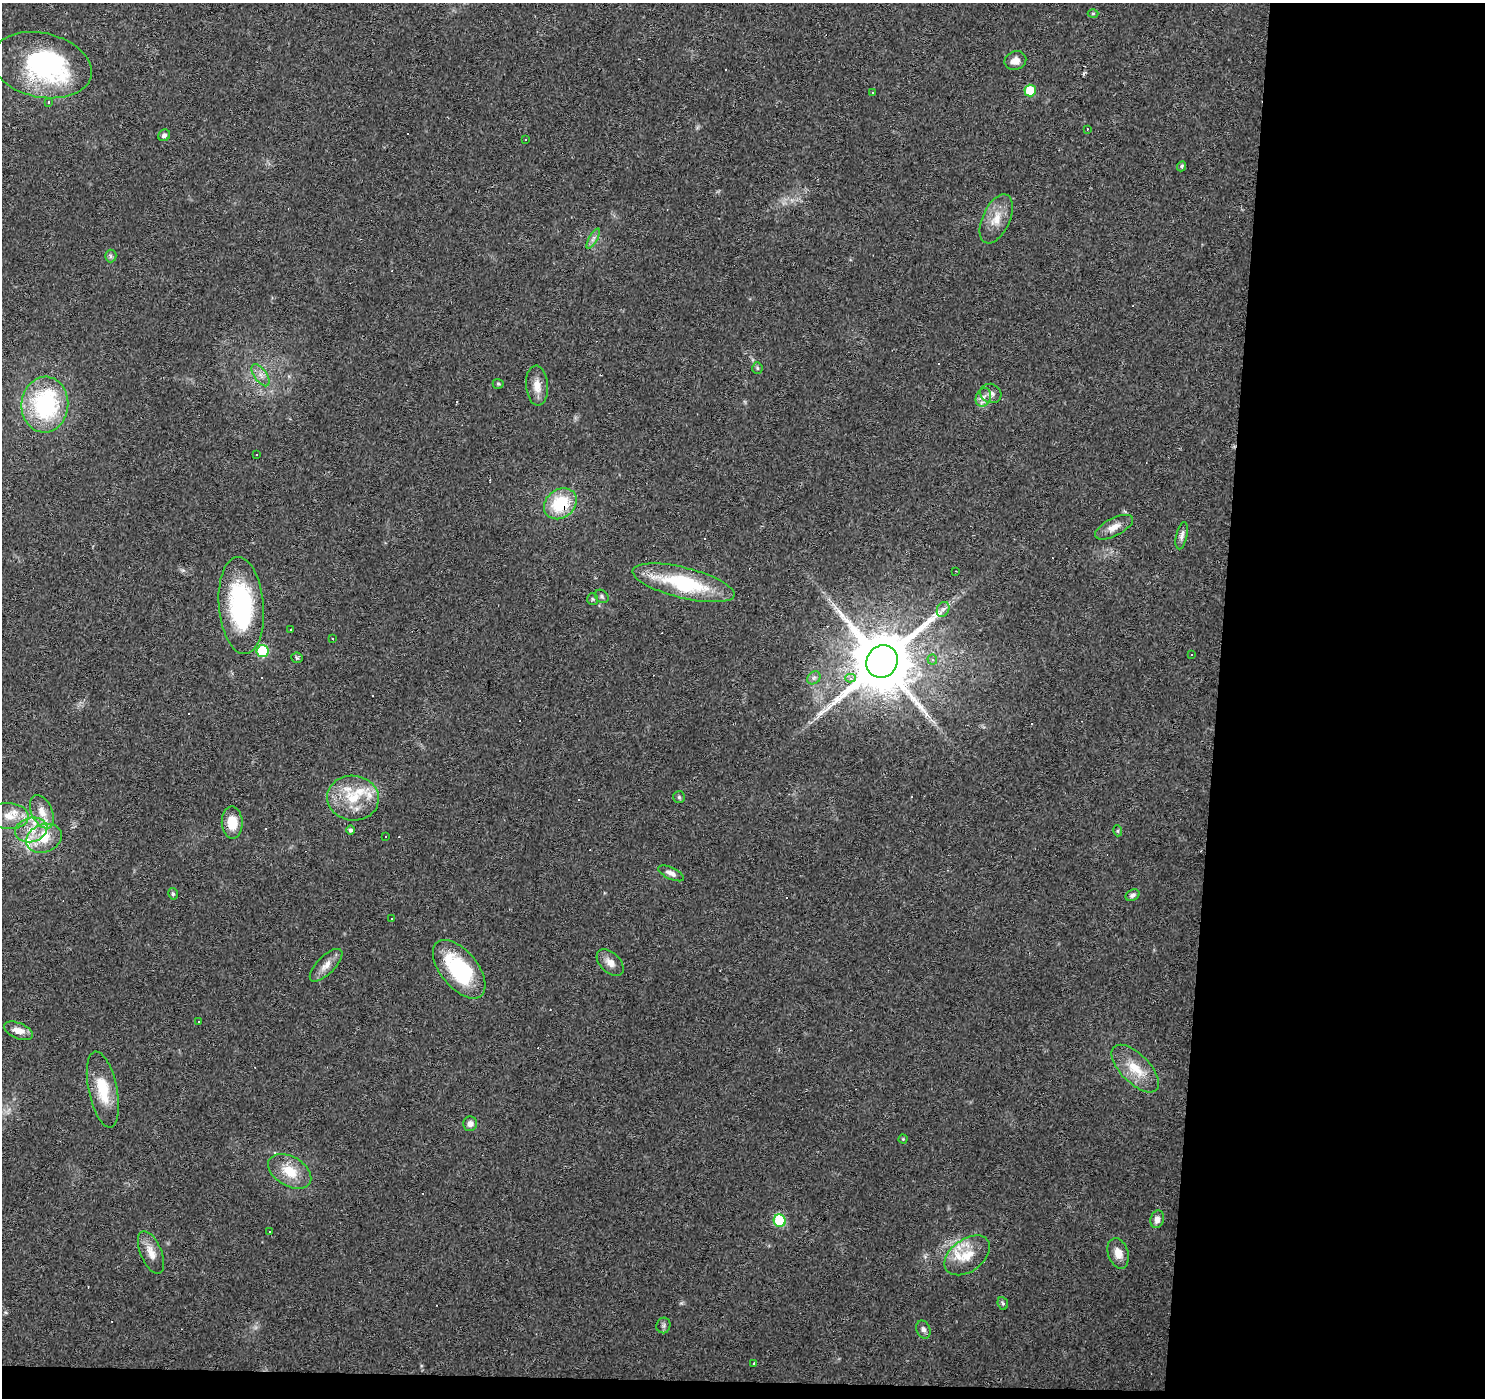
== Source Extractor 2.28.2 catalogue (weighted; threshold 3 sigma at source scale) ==
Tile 9 of 3 x 3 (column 3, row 3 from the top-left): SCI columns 2967-4449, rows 226-1621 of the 4453 x 4693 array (HDU 1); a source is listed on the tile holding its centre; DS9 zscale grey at full resolution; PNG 1487 x 1400 px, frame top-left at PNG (2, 3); each listed source drawn as its Kron ellipse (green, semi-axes under 4 px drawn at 4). Shown black and unused: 19% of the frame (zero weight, under 3 of 4 exposures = <1% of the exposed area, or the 3 px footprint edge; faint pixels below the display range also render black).
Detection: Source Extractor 2.28.2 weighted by HDU 2 'WHT'; one run over the whole footprint, this tile lists its part. Background 0.0271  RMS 0.0037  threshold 0.0166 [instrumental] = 3 sigma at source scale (4.5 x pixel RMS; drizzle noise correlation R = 1.50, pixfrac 1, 0.0396/0.0396 arcsec/px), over >= 5 px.
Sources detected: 123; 1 inside a brighter object's white glare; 40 cosmic-ray / hot-pixel residue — neither listed nor drawn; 9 inside a brighter listed object's ellipse — not listed separately; the other 73 listed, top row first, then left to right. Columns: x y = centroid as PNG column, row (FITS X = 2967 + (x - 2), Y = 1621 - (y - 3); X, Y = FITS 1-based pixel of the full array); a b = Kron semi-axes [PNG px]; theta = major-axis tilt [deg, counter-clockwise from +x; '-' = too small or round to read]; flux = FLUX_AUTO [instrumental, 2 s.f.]
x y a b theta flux
1093 13 5 3 - 0.38
1015 61 11 9 23 2.9
41 65 51 32 -12 58
1030 91 6 5 - 13
872 92 3 3 - 0.75
48 102 4 3 - 0.47
1087 129 3 2 - 0.54
164 135 6 5 - 1.2
526 139 3 3 - 0.59
1182 166 5 4 - 0.68
996 219 26 13 65 6.6
593 239 11 3 61 1.1
111 256 6 5 - 0.82
757 368 5 5 - 0.63
261 375 13 6 -55 2.2
498 384 5 5 - 0.5
537 386 20 11 -86 4.4
991 393 11 9 -27 2
983 397 9 7 65 2
45 405 28 23 85 42
256 455 3 3 - 0.85
560 504 17 14 37 18
1114 527 21 9 27 3.7
1182 536 14 5 77 1.6
956 571 3 2 - 0.35
683 583 52 15 -14 32
602 596 7 6 - 0.82
593 599 6 5 - 0.65
241 606 49 22 -85 49
943 609 8 6 64 1.3
290 630 3 2 - 0.55
332 638 3 2 - 0.37
263 651 6 6 - 23
1192 655 3 3 - 1.2
297 658 6 5 - 0.6
932 660 5 4 - 1.2
882 662 16 15 - 3400
814 678 7 6 - 1
850 678 5 4 - 1.6
679 797 6 6 - 0.61
353 798 26 22 -7 14
42 812 18 10 -65 4.3
9 816 20 13 -4 5.6
232 823 16 10 -88 7.3
31 830 16 12 16 6.4
351 830 4 4 - 0.92
1118 831 5 3 - 0.44
386 836 2 2 - 0.25
44 838 18 14 20 7.5
671 873 14 5 -26 1.9
173 894 6 4 -75 0.66
1133 895 7 5 28 1.1
391 918 3 3 - 0.51
610 963 16 10 -44 3.2
326 965 21 9 45 3.6
459 969 35 18 -51 33
198 1022 3 3 - 1
19 1031 15 8 -23 3.5
1135 1069 30 14 -45 9.1
103 1090 39 14 -78 13
470 1124 7 7 - 1.7
903 1139 4 4 - 0.34
290 1171 23 14 -31 9
1157 1219 9 6 73 2.2
780 1221 6 6 - 27
269 1232 3 3 - 0.98
151 1252 23 10 -67 4.5
1118 1253 16 10 -73 3.7
967 1255 25 16 36 8.8
1003 1303 6 5 - 0.55
663 1325 8 7 - 0.94
923 1329 9 7 -66 1.4
754 1364 3 2 - 0.53
Overlapping masked pixels (flux is a lower limit): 1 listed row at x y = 560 504